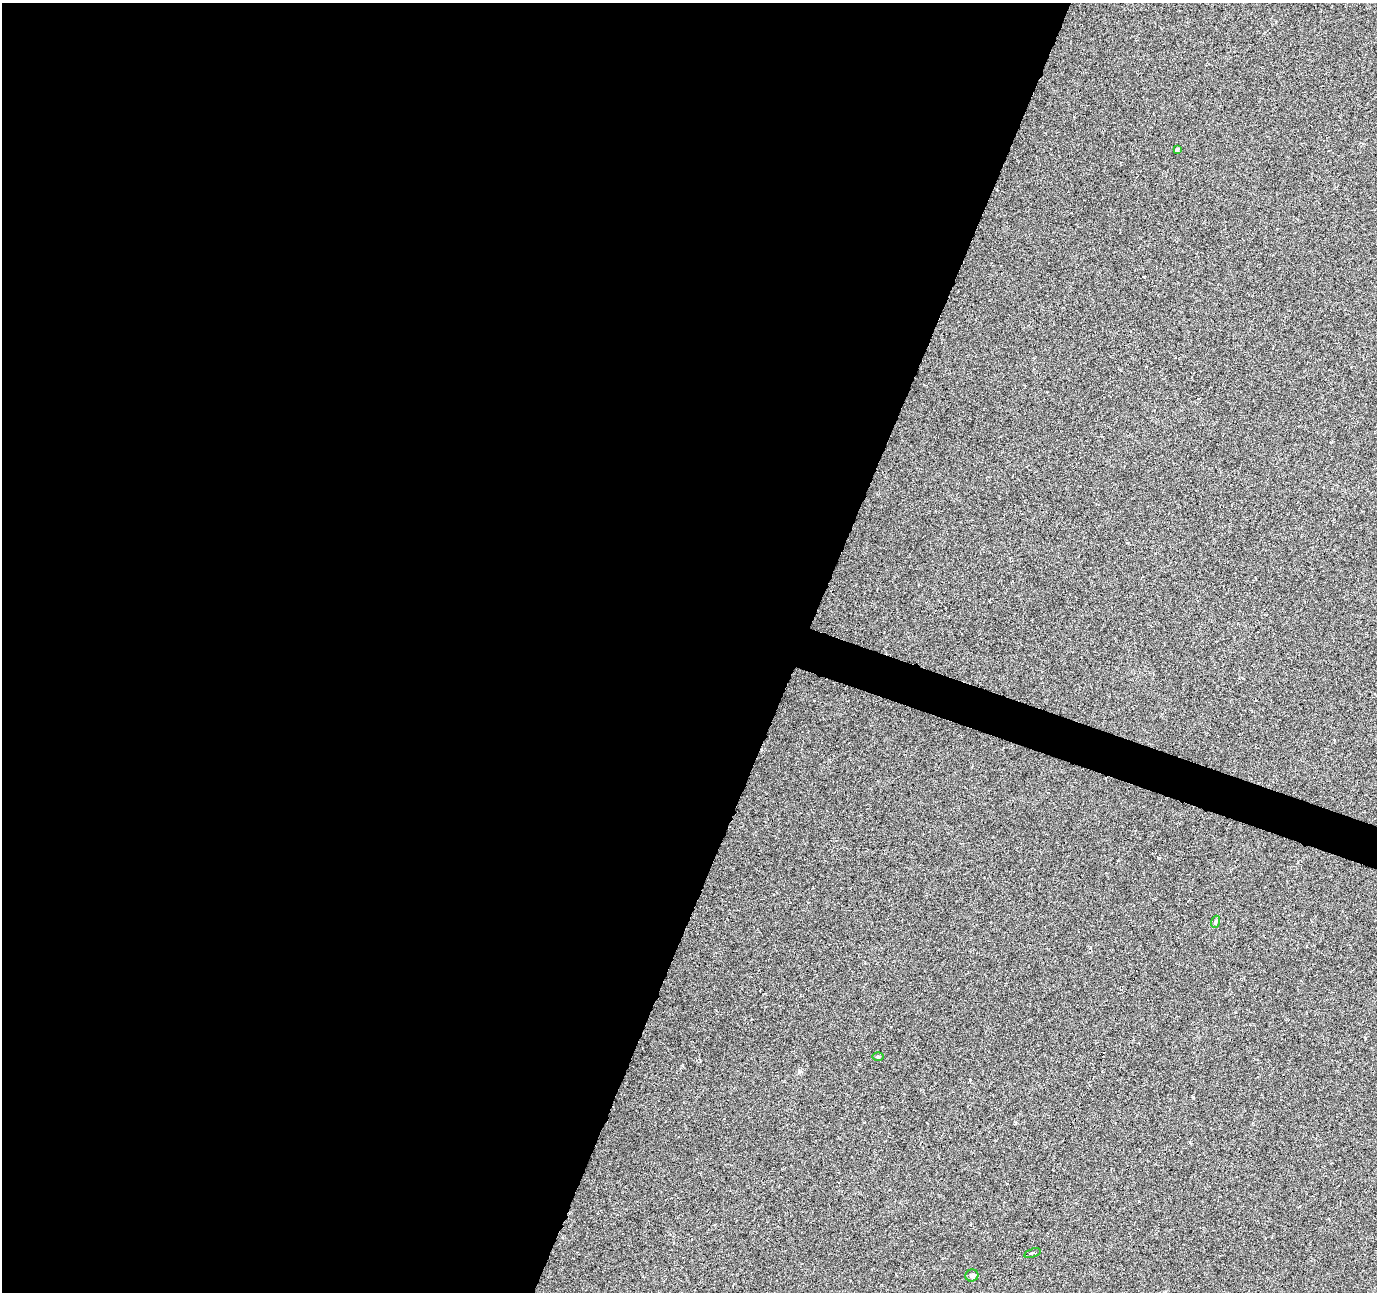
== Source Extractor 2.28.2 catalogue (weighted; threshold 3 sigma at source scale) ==
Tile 5 of 4 x 4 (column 1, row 2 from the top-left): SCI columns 6-1380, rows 2856-4145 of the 5505 x 5644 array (HDU 1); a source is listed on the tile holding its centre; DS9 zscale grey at full resolution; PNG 1379 x 1294 px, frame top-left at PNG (2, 3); each listed source drawn as its Kron ellipse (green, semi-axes under 4 px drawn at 4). Shown black and unused: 60% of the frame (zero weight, under 3 of 6 exposures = <1% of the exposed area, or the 3 px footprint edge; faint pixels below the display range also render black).
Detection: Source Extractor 2.28.2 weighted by HDU 2 'WHT'; one run over the whole footprint, this tile lists its part. Background 0.0271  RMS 0.0039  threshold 0.0158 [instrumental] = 3 sigma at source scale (4.09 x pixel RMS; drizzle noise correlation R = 1.36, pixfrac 0.8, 0.0396/0.0396 arcsec/px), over >= 5 px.
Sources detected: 5; all 5 listed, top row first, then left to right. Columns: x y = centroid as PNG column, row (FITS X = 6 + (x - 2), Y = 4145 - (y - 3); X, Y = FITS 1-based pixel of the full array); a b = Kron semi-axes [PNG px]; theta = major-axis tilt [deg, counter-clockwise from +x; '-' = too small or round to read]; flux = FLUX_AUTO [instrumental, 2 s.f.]
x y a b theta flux
1177 149 4 4 - 0.47
1215 922 6 4 71 0.5
878 1056 6 4 0 0.44
1032 1253 9 3 17 0.71
972 1275 6 6 - 0.7